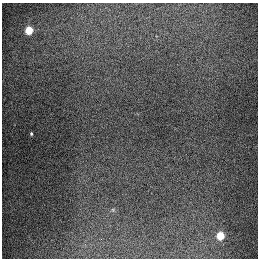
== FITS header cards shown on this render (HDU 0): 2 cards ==
NAXIS1  =                  256
NAXIS2  =                  256

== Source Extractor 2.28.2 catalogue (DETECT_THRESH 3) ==
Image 256 x 256 px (HDU 0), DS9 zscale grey, 1 PNG px = 1 image px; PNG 260 x 260 px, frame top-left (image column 1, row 256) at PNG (2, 3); no overlay
Background 1320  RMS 27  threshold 81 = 3 sigma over >= 5 px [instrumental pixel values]
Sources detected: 4; all 4 listed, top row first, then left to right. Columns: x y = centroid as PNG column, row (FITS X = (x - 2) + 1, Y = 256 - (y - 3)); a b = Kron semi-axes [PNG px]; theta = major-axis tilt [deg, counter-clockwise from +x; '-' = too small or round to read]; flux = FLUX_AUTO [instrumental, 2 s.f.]
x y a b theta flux
29 30 5 4 - 90000
31 134 3 3 - 2300
220 236 5 5 - 72000
101 239 2 2 - 1000